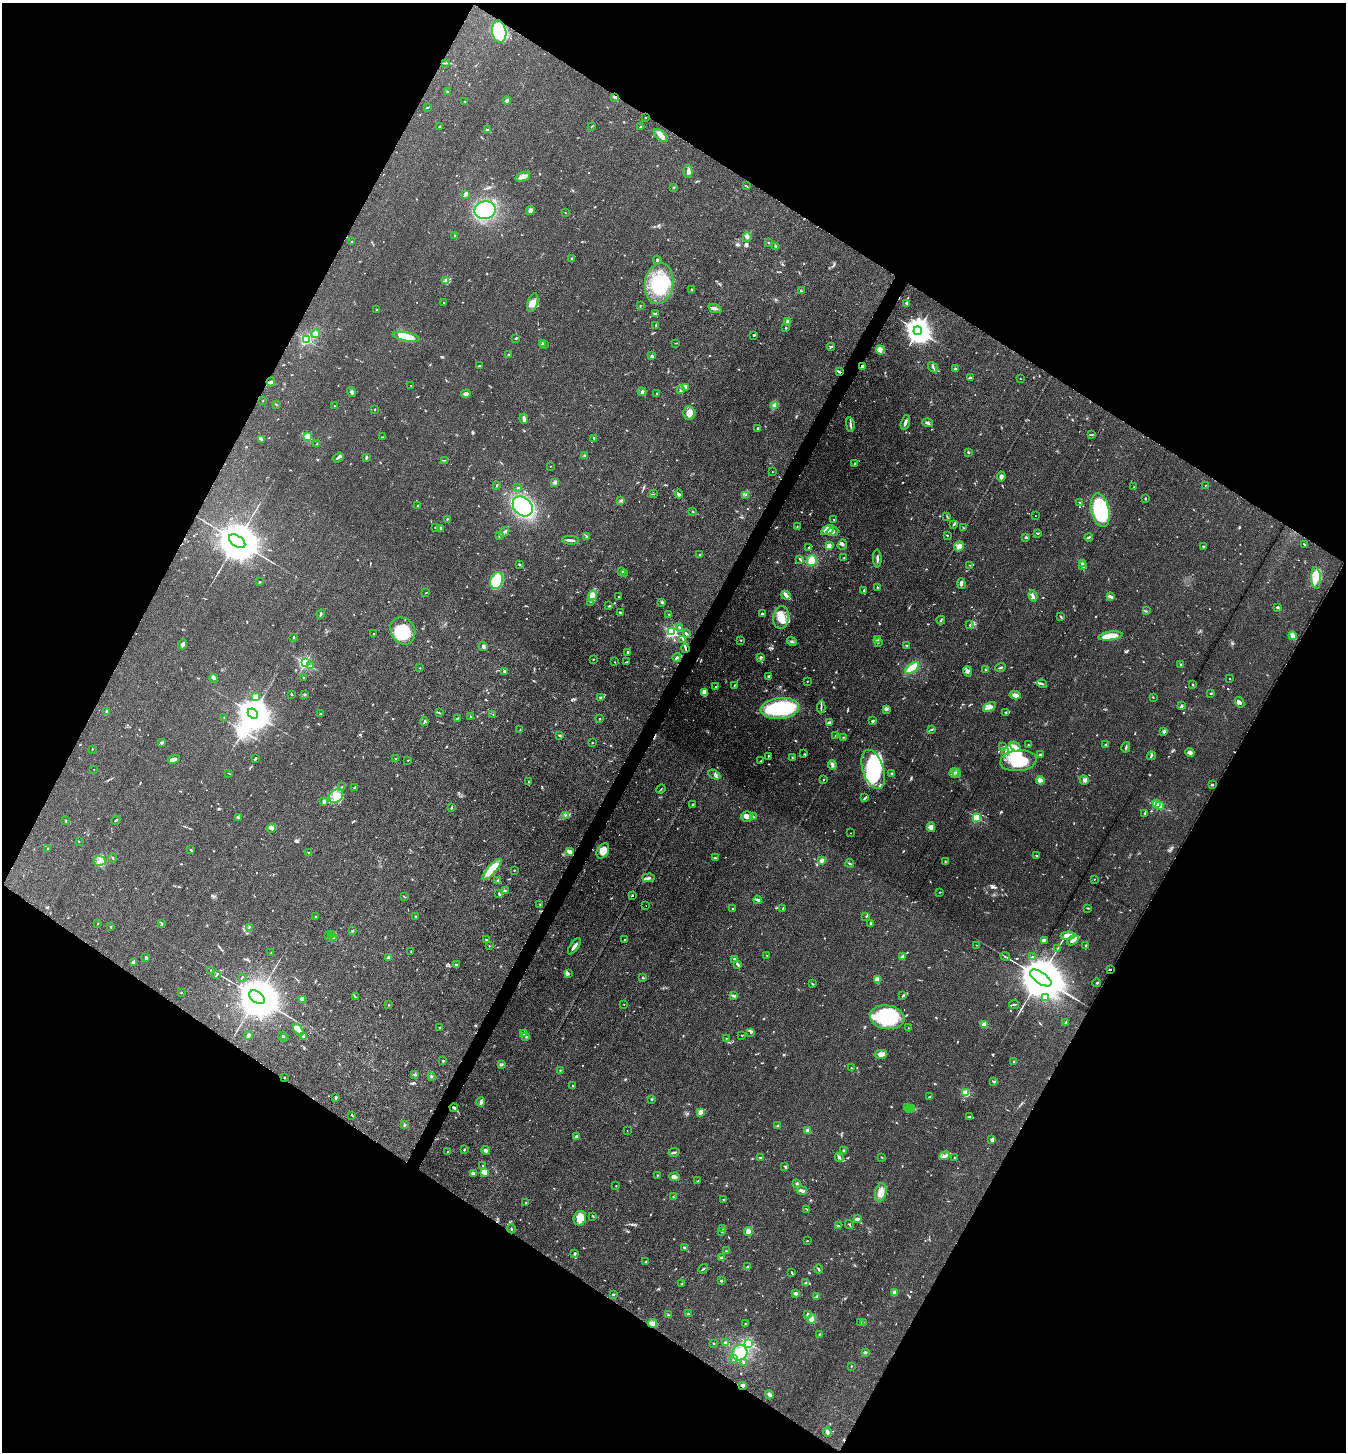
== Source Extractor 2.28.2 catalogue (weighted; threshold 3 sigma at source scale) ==
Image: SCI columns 288-5663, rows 3-5802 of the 5811 x 5804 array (HDU 1 of 3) = the unmasked area's bounding box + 8 px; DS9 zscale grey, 4 x 4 block average (1 PNG px = mean of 4 x 4 image px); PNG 1348 x 1454 px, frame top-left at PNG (2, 3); each listed source drawn as its Kron ellipse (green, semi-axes under 4 px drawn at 4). Shown black and unused: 48% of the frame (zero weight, under 3 of 4 exposures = <1% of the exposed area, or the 3 px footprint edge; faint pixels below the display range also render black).
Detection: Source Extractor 2.28.2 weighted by HDU 2 'WHT'. Background 0.0742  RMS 0.0062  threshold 0.0277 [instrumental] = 3 sigma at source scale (4.5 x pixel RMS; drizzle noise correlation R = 1.50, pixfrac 1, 0.05/0.05 arcsec/px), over >= 5 px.
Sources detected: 965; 8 too faint to see at this stretch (4 x 4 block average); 9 inside a brighter object's white glare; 6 cosmic-ray / hot-pixel residue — neither listed nor drawn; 24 coinciding with a brighter row at this scale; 55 inside a brighter listed object's ellipse — not listed separately; of the other 863, all 500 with FLUX_AUTO >= 1.82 (the completeness limit of this list) listed and drawn (363 fainter detections not listed), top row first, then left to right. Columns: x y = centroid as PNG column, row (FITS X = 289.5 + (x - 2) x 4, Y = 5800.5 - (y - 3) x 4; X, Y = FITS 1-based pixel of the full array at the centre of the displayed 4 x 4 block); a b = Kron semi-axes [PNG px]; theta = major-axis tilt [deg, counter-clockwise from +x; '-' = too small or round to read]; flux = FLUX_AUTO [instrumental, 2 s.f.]
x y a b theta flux
499 32 11 7 -80 140
445 63 2 2 - 1.9
447 91 2 2 - 3.7
615 97 4 2 - 6.8
507 100 4 3 - 6.2
465 102 3 2 - 2.4
427 108 3 2 - 2.1
645 117 2 2 - 2.5
439 127 2 2 - 2
591 127 3 2 - 1.9
641 127 3 2 - 5.5
487 130 3 2 - 4
660 135 8 3 -44 42
688 171 6 4 -88 12
523 177 8 3 21 21
746 186 3 2 - 2.4
673 187 2 2 - 3.2
466 194 4 3 - 10
485 210 10 9 - 220
530 211 4 3 - 13
565 212 2 2 - 2.3
455 235 2 2 - 3.3
747 237 5 2 - 7.7
351 242 2 2 - 2.2
768 242 2 2 - 2.2
775 246 2 2 - 5.2
572 259 3 2 - 3
657 260 4 2 - 4.9
446 280 2 2 - 16
659 284 20 14 82 220
692 290 4 2 - 2.8
801 291 3 2 - 3.5
443 303 2 2 - 2.5
533 303 10 5 74 22
907 303 2 2 - 30
640 305 2 2 - 2
715 308 7 3 -22 11
377 310 2 2 - 3
655 314 3 2 - 4.2
787 321 2 2 - 4.8
656 325 3 2 - 3.2
786 328 2 2 - 4.1
918 331 4 4 - 4500
316 334 4 4 - 20
753 335 3 2 - 2.4
406 337 14 4 -12 90
516 338 3 2 - 4.3
306 339 2 2 - 500
542 343 3 2 - 9.5
676 343 3 2 - 2
545 344 2 2 - 2.1
831 347 4 2 - 3.9
880 350 4 4 - 14
508 355 2 2 - 22
652 356 2 2 - 5.2
479 366 2 2 - 2.1
862 367 2 2 - 68
933 367 6 2 -51 4
955 368 3 2 - 2.6
839 372 3 2 - 5.6
970 377 3 2 - 3.9
1020 379 2 2 - 4
271 382 4 3 - 7.5
411 385 2 2 - 4
685 388 4 3 - 6.3
681 390 4 2 - 3.8
351 392 5 3 - 7.5
642 392 4 2 - 6.4
657 393 2 2 - 4.6
466 394 5 3 - 9.7
263 401 2 2 - 2.2
276 404 3 2 - 2.4
334 406 2 2 - 2.4
774 406 4 3 - 18
375 409 2 2 - 2.8
689 413 6 6 - 27
524 419 5 3 - 11
905 422 7 3 74 12
927 423 5 2 - 7.5
850 424 7 2 -81 7.7
758 428 2 2 - 5
1091 435 2 2 - 2.2
308 437 2 2 - 210
383 437 3 2 - 2.4
594 438 2 2 - 6.6
262 440 3 2 - 4
317 444 2 2 - 2.4
968 452 3 2 - 4.4
585 456 2 2 - 7.5
338 457 6 2 36 6.2
366 457 3 2 - 11
444 460 2 2 - 2
855 463 4 2 - 3.4
550 466 2 2 - 2.4
772 472 2 2 - 2.8
1001 476 5 3 - 11
555 482 3 3 - 8
497 485 2 2 - 3.6
1205 485 2 2 - 2.8
1134 487 3 2 - 1.9
518 488 3 2 - 2.3
653 494 3 2 - 2.4
679 494 4 3 - 7.2
745 495 2 2 - 2.4
1145 499 2 2 - 4.2
621 500 4 2 - 5.4
1080 503 4 2 - 2.5
418 506 2 2 - 3.1
523 506 11 8 -43 320
1100 510 17 9 -78 370
692 511 2 2 - 2.6
1035 516 2 2 - 1.8
947 517 3 2 - 3
447 519 2 2 - 3.6
834 520 2 2 - 2.5
954 525 4 2 - 4
797 527 2 2 - 1.8
435 528 2 2 - 2.2
440 528 3 2 - 3.5
963 528 2 2 - 4.2
828 530 7 4 28 26
504 532 5 2 - 7.1
832 532 6 2 11 16
1038 533 3 2 - 3.6
947 535 2 2 - 7.5
499 536 3 2 - 3.2
586 536 4 2 - 3.4
1026 537 3 2 - 6.1
1089 537 4 2 - 5.1
571 540 8 2 -3 11
237 541 9 5 -36 24000
1304 544 3 2 - 3.2
842 545 5 4 - 6.9
829 546 2 2 - 85
959 546 5 4 - 20
809 547 2 2 - 3.6
1204 547 3 2 - 4.7
700 555 3 2 - 3
844 558 2 2 - 3.2
877 558 9 2 -87 9.6
800 559 3 2 - 5.4
812 561 5 5 - 48
1082 563 3 2 - 3.4
519 564 2 2 - 2.8
970 565 3 2 - 2.1
1083 566 3 2 - 4.6
622 572 3 2 - 3.1
624 573 3 2 - 2.6
1316 578 11 4 -87 33
497 581 9 6 70 110
259 582 2 2 - 10
961 584 5 3 - 7.4
877 587 2 2 - 3.3
864 590 2 2 - 3.6
426 593 2 2 - 1.9
592 595 5 4 - 13
786 595 5 2 - 14
1033 596 6 2 -73 10
1110 596 4 3 - 6.8
619 597 2 2 - 1.8
591 602 2 2 - 1.9
662 602 3 2 - 5.3
609 606 3 2 - 4.6
1278 607 3 2 - 5.2
1146 611 3 2 - 2.6
620 612 3 2 - 2.9
321 614 4 2 - 6.2
669 614 2 2 - 4
762 614 2 2 - 4.6
1060 616 3 2 - 2.5
781 618 11 8 84 50
941 620 4 2 - 4.9
970 625 2 2 - 2.7
680 628 3 2 - 4
403 631 14 12 -58 140
672 632 2 2 - 600
373 634 2 2 - 4.3
686 634 3 2 - 8.7
1292 635 3 3 - 12
1110 636 12 3 8 100
294 637 2 2 - 3.7
683 639 3 2 - 3.4
877 639 2 2 - 1.8
741 640 2 2 - 3.5
792 641 5 2 - 5.1
878 643 2 2 - 2.2
183 644 5 3 - 9.1
906 645 2 2 - 3.5
483 646 5 4 - 7.4
686 648 4 2 - 4.5
628 652 2 2 - 26
677 657 4 2 - 8.6
761 657 3 3 - 4.4
593 659 2 2 - 2.7
615 662 2 2 - 2.4
627 662 3 2 - 3.6
305 663 2 2 - 680
1181 664 2 2 - 1.9
311 666 4 2 - 4.3
1001 667 5 2 - 5.6
420 668 2 2 - 2.3
912 668 8 4 38 74
986 669 3 2 - 5
967 671 5 3 - 11
504 672 3 2 - 4.7
769 677 3 3 - 8.4
214 678 4 3 - 6.7
304 678 2 2 - 2.9
1229 678 2 2 - 2
807 681 2 2 - 2.3
1042 684 5 2 - 5.7
734 685 2 2 - 2.8
1193 685 2 2 - 3
716 687 2 2 - 3.8
704 692 4 3 - 22
1211 693 3 2 - 2.8
291 694 3 2 - 3
305 694 2 2 - 6.7
1015 695 5 3 - 20
255 696 2 2 - 54
601 697 3 2 - 5.8
1153 698 2 2 - 1.9
1240 702 5 3 - 9.1
1182 705 4 2 - 4.5
821 707 6 2 86 5.8
990 707 6 4 29 16
780 708 19 10 6 310
886 709 3 2 - 3.6
107 712 3 2 - 7
1006 712 4 2 - 6.8
253 713 6 4 -40 9100
439 713 3 2 - 2.7
320 714 2 2 - 4.1
493 714 2 2 - 2.1
224 717 2 2 - 2.7
471 717 2 2 - 2.7
457 718 2 2 - 2.1
599 719 2 2 - 3.3
424 721 4 2 - 7
873 721 2 2 - 9.9
830 722 2 2 - 3.7
932 729 2 2 - 2.2
520 730 2 2 - 1.9
1164 731 3 3 - 5.4
559 735 3 2 - 4.5
835 736 2 2 - 2.1
843 737 2 2 - 2.3
592 742 2 2 - 5.2
161 743 4 2 - 3.5
1106 744 3 2 - 3.2
1028 745 2 2 - 3
1003 747 3 2 - 2.1
1016 747 6 3 -39 16
1126 747 5 2 - 4.8
92 749 2 2 - 2.8
1006 751 3 2 - 3.1
1190 752 4 3 - 14
804 754 2 2 - 1.9
1041 754 2 2 - 6.9
768 756 3 2 - 2.7
1151 756 4 2 - 4.1
792 757 3 2 - 2.1
255 758 3 2 - 2.9
174 759 6 3 27 14
396 759 3 2 - 3.3
408 760 2 2 - 2.3
760 761 2 2 - 3.4
1019 761 18 10 6 150
832 765 5 3 - 7.6
94 769 2 2 - 3.1
873 769 20 10 -72 220
229 773 4 2 - 2
954 773 5 2 - 6.5
957 773 4 2 - 4.5
892 774 3 2 - 3.6
714 775 6 3 -29 8.4
824 779 2 2 - 2.4
1040 780 4 3 - 22
1084 780 4 3 - 8.4
528 782 2 2 - 1.9
1212 785 2 2 - 6.2
342 787 2 2 - 2
355 787 2 2 - 5.5
661 789 5 2 - 2.3
336 796 8 6 41 33
865 798 3 2 - 3.9
324 802 3 2 - 12
693 804 2 2 - 4.5
1156 804 2 2 - 130
1159 805 2 2 - 160
452 808 2 2 - 2.9
1144 814 3 2 - 4.6
565 815 3 2 - 3
747 816 6 5 - 17
753 817 3 2 - 3.5
239 818 3 3 - 5.8
977 818 2 2 - 320
116 820 5 2 - 4.6
65 821 3 2 - 2.8
931 827 5 3 - 18
271 828 5 3 - 8.5
851 833 2 2 - 3.3
79 842 2 2 - 1.8
48 849 2 2 - 8.3
191 849 2 2 - 2.1
569 851 3 3 - 26
603 851 8 5 62 47
309 853 4 2 - 3.3
1036 855 2 2 - 2.3
112 858 4 2 - 2.8
715 858 3 2 - 3.4
822 860 3 2 - 16
100 861 6 5 - 16
945 861 2 2 - 2.3
850 863 4 2 - 4.6
492 869 13 4 48 110
514 870 2 2 - 7.2
649 878 6 3 3 8.9
1094 879 2 2 - 2
497 881 4 2 - 2.8
505 890 3 2 - 2.4
940 892 3 2 - 2.1
499 894 2 2 - 2.5
632 895 3 2 - 2.4
404 897 3 2 - 2.1
757 900 4 3 - 7.3
540 904 2 2 - 2
646 905 2 2 - 3.8
732 908 2 2 - 2.6
1088 908 3 2 - 2.9
783 909 3 2 - 3.3
415 916 2 2 - 2.8
866 916 3 2 - 2.7
315 917 2 2 - 1.9
98 923 2 2 - 2.1
162 923 3 2 - 3.2
871 923 3 2 - 6.5
111 927 2 2 - 5.5
249 927 3 2 - 2.8
352 931 2 2 - 12
332 934 3 3 - 4.4
328 936 2 2 - 2.5
1067 936 7 3 6 38
333 938 2 2 - 2.2
487 940 2 2 - 12
625 940 2 2 - 3.6
1044 940 4 2 - 4.5
1073 940 6 4 35 17
976 945 2 2 - 2.4
489 946 2 2 - 2.9
574 946 9 2 55 16
1085 946 3 2 - 3.5
1057 949 2 2 - 2.1
411 952 2 2 - 1.9
271 953 4 2 - 1.9
767 955 2 2 - 2.5
1005 956 5 2 - 3.7
389 957 3 2 - 15
903 957 3 2 - 12
1032 957 2 2 - 3
146 958 3 2 - 16
735 959 2 2 - 29
133 962 4 2 - 9.2
456 964 3 2 - 2.3
737 964 3 2 - 7.3
1110 969 2 2 - 3.7
211 970 2 2 - 2.5
568 973 4 2 - 5.4
217 975 3 2 - 2.9
242 977 3 2 - 2.6
643 978 2 2 - 4.5
1041 978 12 5 -34 35000
877 979 4 3 - 18
1097 983 4 2 - 2.7
812 984 3 2 - 2.7
181 992 2 2 - 3.7
903 995 3 2 - 3.3
734 996 4 2 - 10
257 997 9 5 -36 26000
355 997 2 2 - 1.9
1045 998 3 2 - 6.2
303 999 3 3 - 19
624 1004 2 2 - 3.2
1014 1004 5 2 - 5.4
389 1005 2 2 - 9.5
887 1017 17 12 -9 240
1066 1022 2 2 - 2.4
984 1024 2 2 - 130
439 1028 2 2 - 9.6
908 1028 3 2 - 2.1
298 1030 7 4 -53 31
751 1032 3 2 - 4.9
524 1033 4 3 - 9.8
742 1035 2 2 - 9.2
248 1036 4 3 - 13
282 1036 2 2 - 4.4
304 1036 4 2 - 5.8
284 1037 3 2 - 4.4
525 1037 2 2 - 2
726 1038 3 2 - 2
881 1054 6 4 12 16
443 1061 2 2 - 5.5
1014 1061 2 2 - 19
501 1064 2 2 - 3.6
851 1068 2 2 - 2.4
560 1070 2 2 - 1.9
414 1075 4 2 - 3.9
431 1076 3 2 - 3.7
284 1077 2 2 - 1.9
994 1081 4 2 - 5.7
573 1086 2 2 - 3.6
966 1093 2 2 - 200
930 1097 2 2 - 2.6
336 1098 3 2 - 5
652 1099 3 2 - 2.2
481 1102 5 2 - 9.5
454 1108 4 2 - 6.6
908 1108 4 2 - 18
912 1108 3 2 - 14
910 1110 3 3 - 11
700 1113 3 2 - 17
352 1115 3 2 - 2.8
969 1117 4 2 - 4.6
404 1125 3 2 - 4.5
778 1126 3 2 - 4.9
808 1130 2 2 - 80
627 1131 2 2 - 2.1
576 1137 2 2 - 37
991 1140 3 2 - 4.9
464 1150 2 2 - 3
485 1150 4 4 - 7.5
844 1150 2 2 - 4.6
448 1152 2 2 - 3.3
674 1152 5 2 - 6
945 1156 5 3 - 11
760 1157 3 2 - 2.9
839 1157 4 3 - 6.4
882 1157 2 2 - 2.4
955 1157 2 2 - 3.2
483 1165 2 2 - 2.5
785 1166 3 2 - 3.3
484 1172 3 3 - 20
473 1173 3 2 - 9.3
657 1175 2 2 - 7.9
674 1177 5 4 - 9.7
697 1181 2 2 - 2.6
797 1184 3 2 - 4.5
616 1186 2 2 - 1.9
802 1191 5 3 - 12
881 1192 9 5 79 29
673 1197 2 2 - 3.5
723 1200 2 2 - 3.5
526 1203 2 2 - 3.9
807 1209 4 2 - 4.5
593 1216 3 2 - 3.5
580 1218 7 6 - 36
857 1219 4 3 - 8.1
849 1225 5 2 - 5.4
838 1226 3 2 - 6.4
722 1228 2 2 - 5.5
511 1229 4 2 - 3
721 1231 3 2 - 4.2
748 1232 4 3 - 18
807 1241 2 2 - 2
684 1248 2 2 - 6.8
726 1251 2 2 - 3.2
575 1254 2 2 - 8.3
722 1258 4 3 - 9
646 1261 3 2 - 1.9
748 1267 2 2 - 6.2
703 1269 5 2 - 3.7
819 1269 4 2 - 6.4
792 1272 3 2 - 4.5
721 1281 2 2 - 21
805 1283 2 2 - 3.4
682 1284 3 2 - 2.2
894 1292 3 2 - 7.3
795 1293 4 2 - 13
613 1294 2 2 - 4.1
817 1296 3 2 - 5.8
688 1314 2 2 - 3
808 1314 3 2 - 5
669 1315 2 2 - 2.6
812 1319 5 4 - 19
861 1322 2 2 - 3.5
863 1322 2 2 - 2.1
652 1323 4 3 - 21
745 1324 2 2 - 2.7
819 1334 2 2 - 3.6
713 1343 2 2 - 2.4
726 1343 3 3 - 11
748 1343 2 2 - 460
865 1352 3 2 - 5.8
740 1353 8 7 - 54
734 1359 2 2 - 3.9
744 1363 3 2 - 5.9
851 1366 2 2 - 2.5
743 1385 3 3 - 9.7
769 1395 5 2 - 9.3
827 1432 5 2 - 7.5
Overlapping masked pixels (flux is a lower limit): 8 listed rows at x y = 615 97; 862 367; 839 372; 271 382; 686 648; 1110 969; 652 1323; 743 1385
Diffuse or blended objects may show on this block-average render without a row.